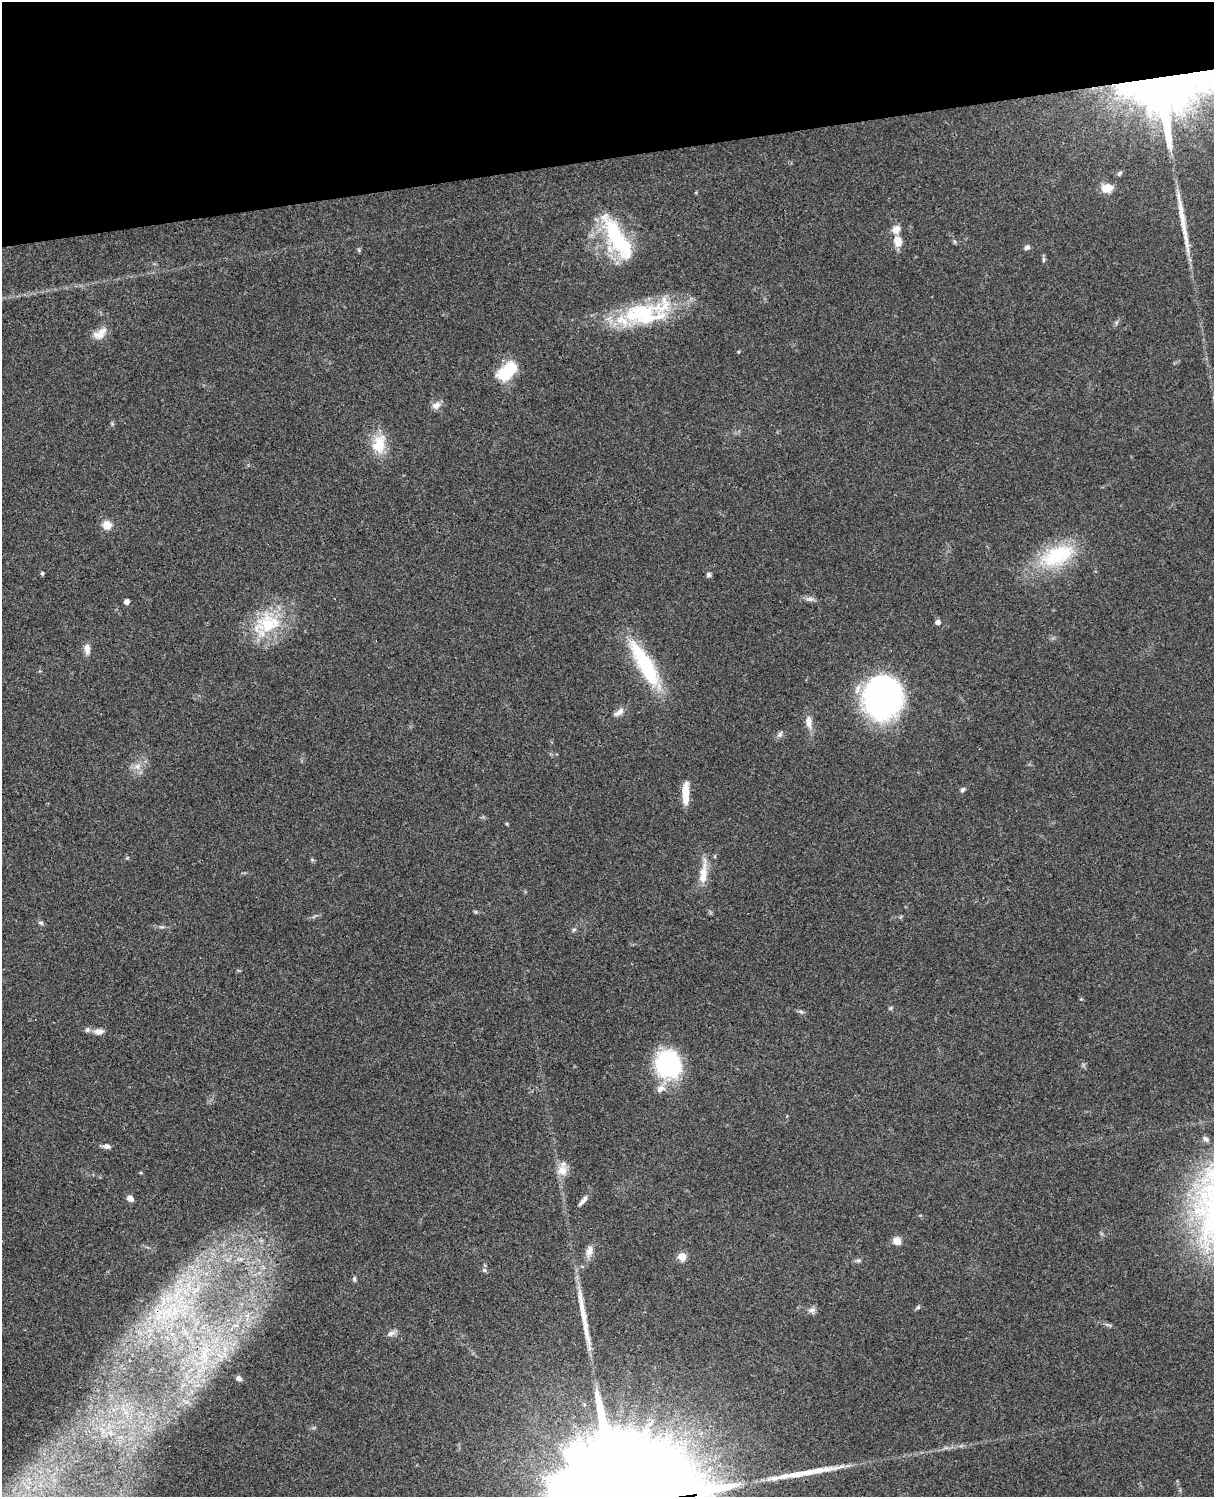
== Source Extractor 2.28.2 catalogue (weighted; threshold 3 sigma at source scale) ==
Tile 3 of 4 x 3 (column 3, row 1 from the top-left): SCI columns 2545-3756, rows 3269-4763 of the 5087 x 4927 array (HDU 1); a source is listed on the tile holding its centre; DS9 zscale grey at full resolution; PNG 1216 x 1499 px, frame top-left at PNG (2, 2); no overlay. Shown black and unused: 10% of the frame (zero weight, under 3 of 4 exposures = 6% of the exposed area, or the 3 px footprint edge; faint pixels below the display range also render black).
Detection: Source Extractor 2.28.2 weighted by HDU 2 'WHT'; one run over the whole footprint, this tile lists its part. Background 0.0823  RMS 0.006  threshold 0.0271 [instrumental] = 3 sigma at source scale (4.5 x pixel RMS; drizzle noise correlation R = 1.50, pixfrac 1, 0.05/0.05 arcsec/px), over >= 5 px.
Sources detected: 76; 2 inside a brighter object's white glare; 3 long thin detections or spike segments (spike, bleed or trail) — not listed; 5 inside a brighter listed object's ellipse — not listed separately; the other 66 listed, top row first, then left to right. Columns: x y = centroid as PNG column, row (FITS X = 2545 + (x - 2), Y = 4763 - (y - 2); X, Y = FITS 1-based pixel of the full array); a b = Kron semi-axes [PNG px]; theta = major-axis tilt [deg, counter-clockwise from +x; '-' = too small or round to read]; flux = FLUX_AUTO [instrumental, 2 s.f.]
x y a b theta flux
1161 95 62 41 -84 320
1119 173 8 5 42 1.1
1107 188 11 8 13 8.4
615 235 60 18 -64 45
898 241 13 9 -70 7.4
1027 248 7 5 22 1.8
1044 259 8 4 90 1.1
641 313 79 22 17 55
1116 323 6 4 73 0.99
100 333 20 10 32 6.3
738 352 4 3 - 0.6
507 371 22 12 44 27
436 405 12 9 21 3.6
379 444 26 17 75 15
107 525 10 9 - 6.2
1057 555 52 26 23 42
42 573 4 4 - 0.95
709 575 6 5 - 1.6
810 599 11 6 0 2.2
127 602 4 4 - 3.1
938 622 5 4 - 3.3
269 623 34 28 -6 33
87 649 13 7 -86 3.9
644 664 65 16 -60 46
883 697 32 29 82 220
619 712 17 7 35 3.5
809 722 16 8 -86 5.3
780 734 9 6 60 1.8
137 766 9 9 - 3.9
962 790 7 5 45 1.2
685 793 27 7 90 10
507 824 5 3 - 0.57
312 859 6 4 -20 0.76
703 875 29 9 85 9.7
41 923 8 5 -18 1.2
574 930 6 5 - 1.1
1081 999 4 4 - 0.57
891 1008 6 4 -72 0.81
801 1011 10 3 -22 1.1
99 1031 14 7 2 3.5
668 1065 23 22 - 76
661 1089 13 8 23 4.2
1206 1139 9 6 -40 1.8
107 1146 9 6 -12 2.4
562 1170 13 12 - 6.4
130 1199 8 6 -29 3
583 1201 16 5 51 2.8
897 1241 8 7 - 5.6
589 1251 17 8 75 4.3
682 1256 5 5 - 18
241 1259 7 5 45 1.8
858 1260 8 4 7 1.2
484 1270 6 4 -43 0.98
354 1279 8 5 -89 1.1
189 1284 7 4 71 2.3
196 1290 19 5 43 5.8
918 1307 7 4 31 1
812 1310 10 6 6 2.3
174 1311 15 7 82 6.3
247 1315 7 6 - 2.9
235 1326 12 4 5 3
391 1333 10 7 31 2.3
225 1349 9 8 - 4.8
204 1354 17 7 -83 7.5
220 1356 15 5 -33 4.3
239 1378 7 6 - 2.3
Overlapping masked pixels (flux is a lower limit): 1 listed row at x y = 1161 95